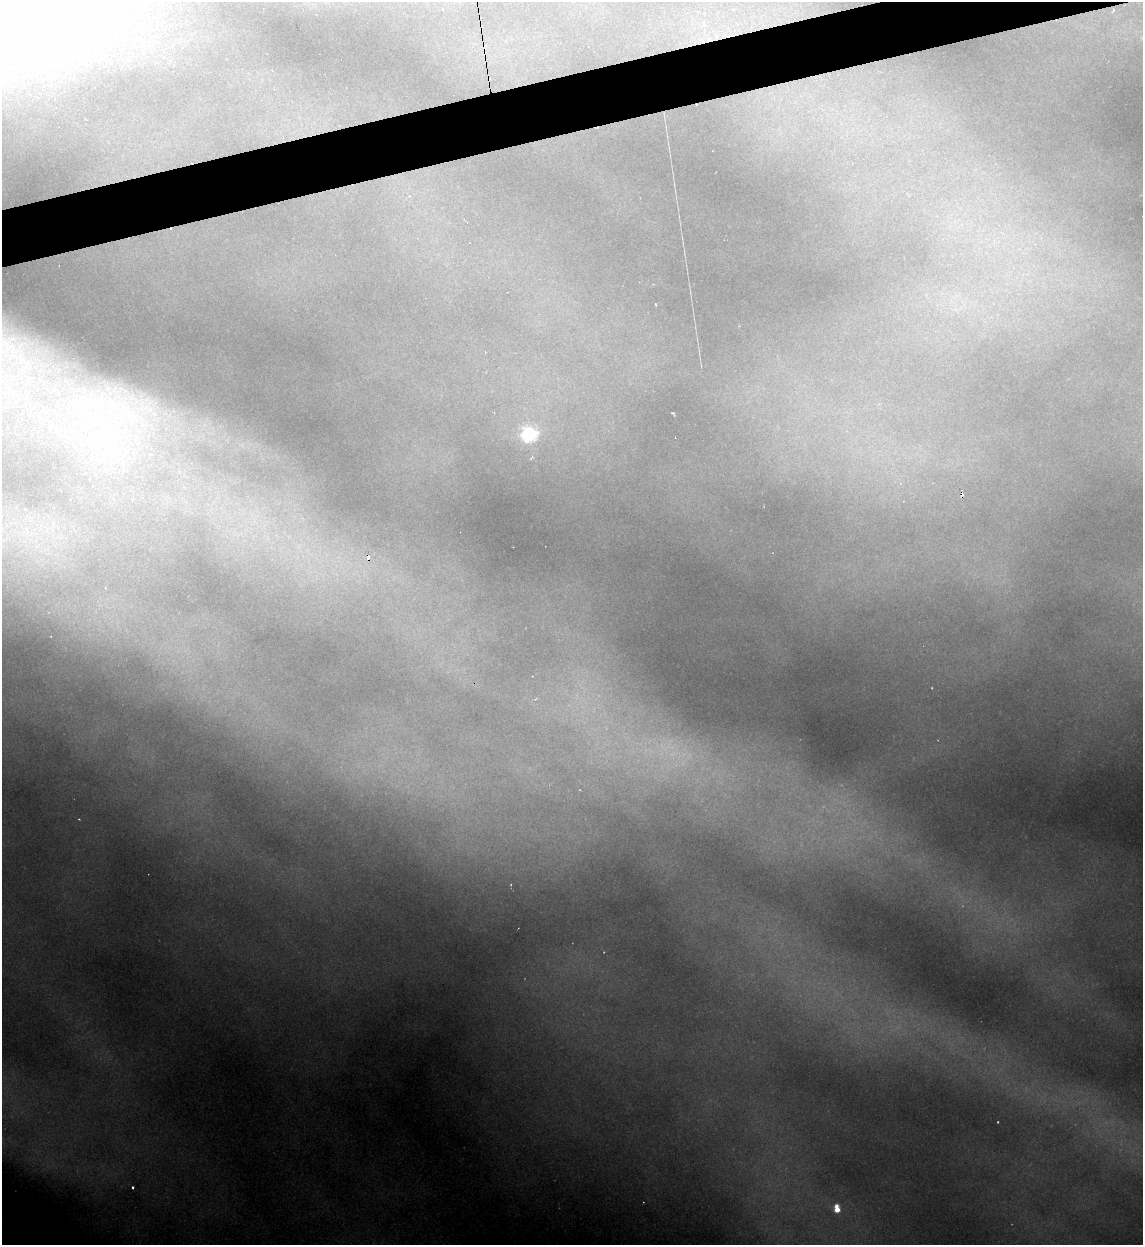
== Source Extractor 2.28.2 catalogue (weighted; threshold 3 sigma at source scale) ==
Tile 10 of 4 x 4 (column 2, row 3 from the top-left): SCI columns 1391-2531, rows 1244-2486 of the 4945 x 4971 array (HDU 1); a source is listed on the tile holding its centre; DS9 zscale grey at full resolution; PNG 1145 x 1247 px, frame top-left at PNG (2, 2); no overlay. Shown black and unused: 4% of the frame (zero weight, under 2 of 3 exposures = <1% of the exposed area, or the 3 px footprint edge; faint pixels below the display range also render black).
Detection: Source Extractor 2.28.2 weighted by HDU 2 'WHT'; one run over the whole footprint, this tile lists its part. Background 1.82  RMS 0.026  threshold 0.119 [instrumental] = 3 sigma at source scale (4.5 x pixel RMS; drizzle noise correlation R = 1.50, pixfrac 1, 0.05/0.05 arcsec/px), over >= 5 px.
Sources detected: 14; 1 inside a brighter object's white glare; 2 cosmic-ray / hot-pixel residue — not listed; the other 11 listed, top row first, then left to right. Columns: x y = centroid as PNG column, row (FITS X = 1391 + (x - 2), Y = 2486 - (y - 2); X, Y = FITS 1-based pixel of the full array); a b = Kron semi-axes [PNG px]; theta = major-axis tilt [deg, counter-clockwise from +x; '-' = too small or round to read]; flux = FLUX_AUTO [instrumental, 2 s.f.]
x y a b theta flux
1113 10 5 3 - 3.5
63 17 36 19 34 220
655 304 3 2 - 2.4
114 406 16 11 -7 56
129 416 17 9 -75 43
529 434 6 6 - 880
107 443 23 8 52 55
79 819 4 2 - 2.2
998 1122 3 2 - 2.3
132 1187 3 3 - 8.7
837 1209 8 5 -82 46
Isophote crosses this tile's border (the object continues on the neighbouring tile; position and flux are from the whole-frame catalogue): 1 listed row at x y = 63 17
Unlisted compact peaks at least as high as the median listed source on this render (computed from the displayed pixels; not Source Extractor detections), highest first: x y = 672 413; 39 348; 932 688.